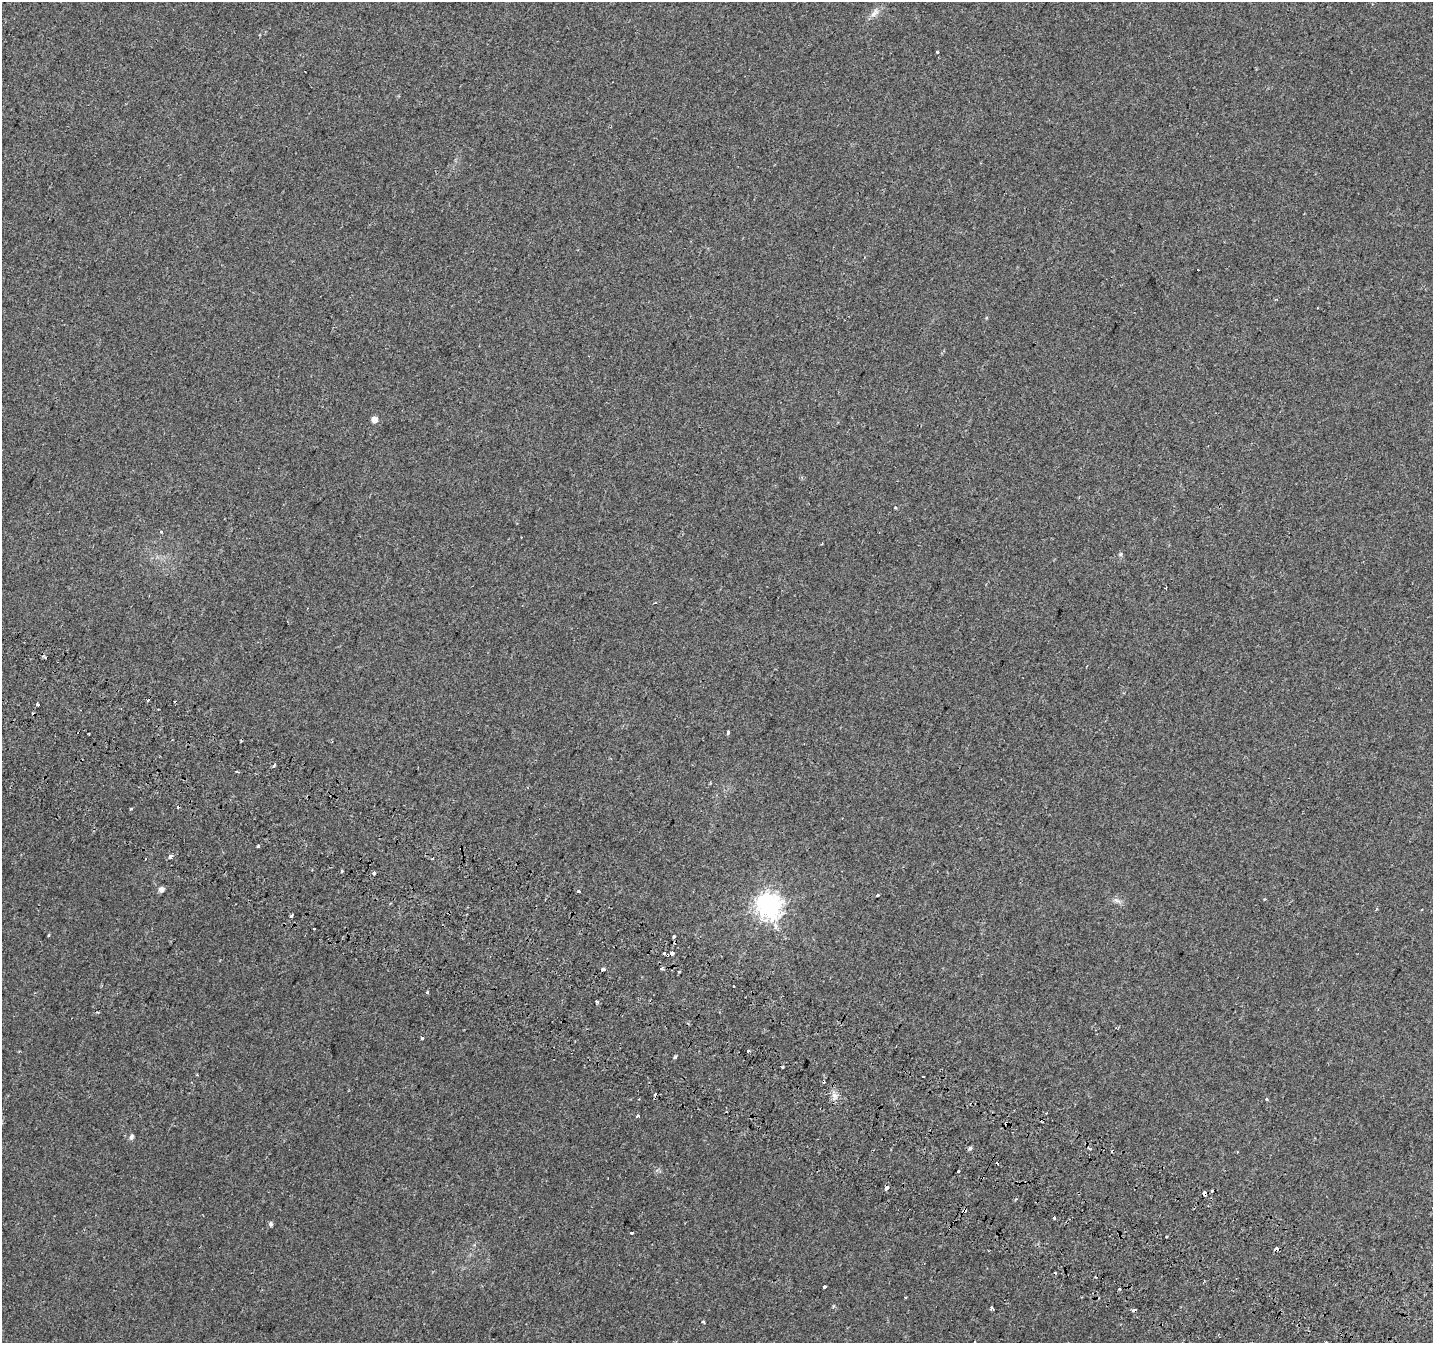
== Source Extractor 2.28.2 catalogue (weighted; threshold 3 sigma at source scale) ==
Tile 6 of 4 x 4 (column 2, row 2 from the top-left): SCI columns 1468-2898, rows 3003-4343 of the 5790 x 5939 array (HDU 1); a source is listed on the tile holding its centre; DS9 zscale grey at full resolution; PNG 1435 x 1345 px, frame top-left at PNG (2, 2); no overlay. Shown black and unused: <1% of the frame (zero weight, under 2 of 3 exposures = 3% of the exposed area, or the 3 px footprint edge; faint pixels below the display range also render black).
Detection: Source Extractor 2.28.2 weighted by HDU 2 'WHT'; one run over the whole footprint, this tile lists its part. Background 0.0135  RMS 0.0032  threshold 0.0144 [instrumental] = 3 sigma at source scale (4.5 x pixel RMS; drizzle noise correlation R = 1.50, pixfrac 1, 0.0396/0.0396 arcsec/px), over >= 5 px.
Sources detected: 71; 17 cosmic-ray / hot-pixel residue — not listed; the other 54 listed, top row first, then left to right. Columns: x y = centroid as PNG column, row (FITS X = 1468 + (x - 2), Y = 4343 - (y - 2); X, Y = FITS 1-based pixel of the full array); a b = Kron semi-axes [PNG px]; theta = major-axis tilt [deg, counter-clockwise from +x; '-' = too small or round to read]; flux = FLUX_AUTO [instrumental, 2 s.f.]
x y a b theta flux
875 13 16 7 48 1.9
937 52 3 3 - 0.39
374 419 5 5 - 3
895 507 3 3 - 0.87
822 544 4 2 - 0.23
1120 554 6 5 - 0.49
1165 588 3 2 - 0.3
655 603 3 2 - 0.24
728 732 3 3 - 1.3
274 765 4 3 - 3.3
237 771 5 2 - 0.33
131 809 4 3 - 0.35
258 846 3 3 - 0.83
170 857 4 4 - 2.2
342 871 3 3 - 1.1
374 873 3 3 - 3.8
161 890 5 5 - 1.6
579 891 3 3 - 0.55
878 895 4 3 - 1.3
1117 900 13 5 -28 1.1
769 905 8 8 - 280
292 915 3 3 - 0.67
314 928 3 3 - 0.96
48 935 5 3 - 0.28
674 936 3 3 - 1.1
664 953 3 3 - 3.2
671 953 3 3 - 7.5
603 969 4 3 - 2
661 969 3 3 - 2.5
428 992 3 3 - 0.47
597 1001 3 3 - 0.96
422 1038 3 3 - 1.1
747 1051 3 3 - 1.5
675 1057 4 3 - 0.54
834 1095 7 6 - 1.4
1266 1099 4 3 - 0.35
637 1116 3 3 - 1.1
1006 1123 3 3 - 1.2
131 1137 6 5 - 0.88
970 1148 5 5 - 0.63
1089 1149 3 3 - 0.57
959 1171 3 3 - 1.6
886 1188 4 3 - 2.9
1204 1193 4 3 - 1.9
965 1211 4 3 - 3.3
1054 1218 3 3 - 0.89
271 1224 6 5 - 0.76
631 1233 3 3 - 1.8
1275 1249 4 3 - 2.3
824 1287 3 3 - 1.7
1120 1289 3 3 - 1.8
905 1297 2 2 - 0.33
992 1308 4 3 - 1.6
703 1322 4 3 - 0.57
Overlapping masked pixels (flux is a lower limit): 4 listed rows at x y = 1006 1123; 1204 1193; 965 1211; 1275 1249